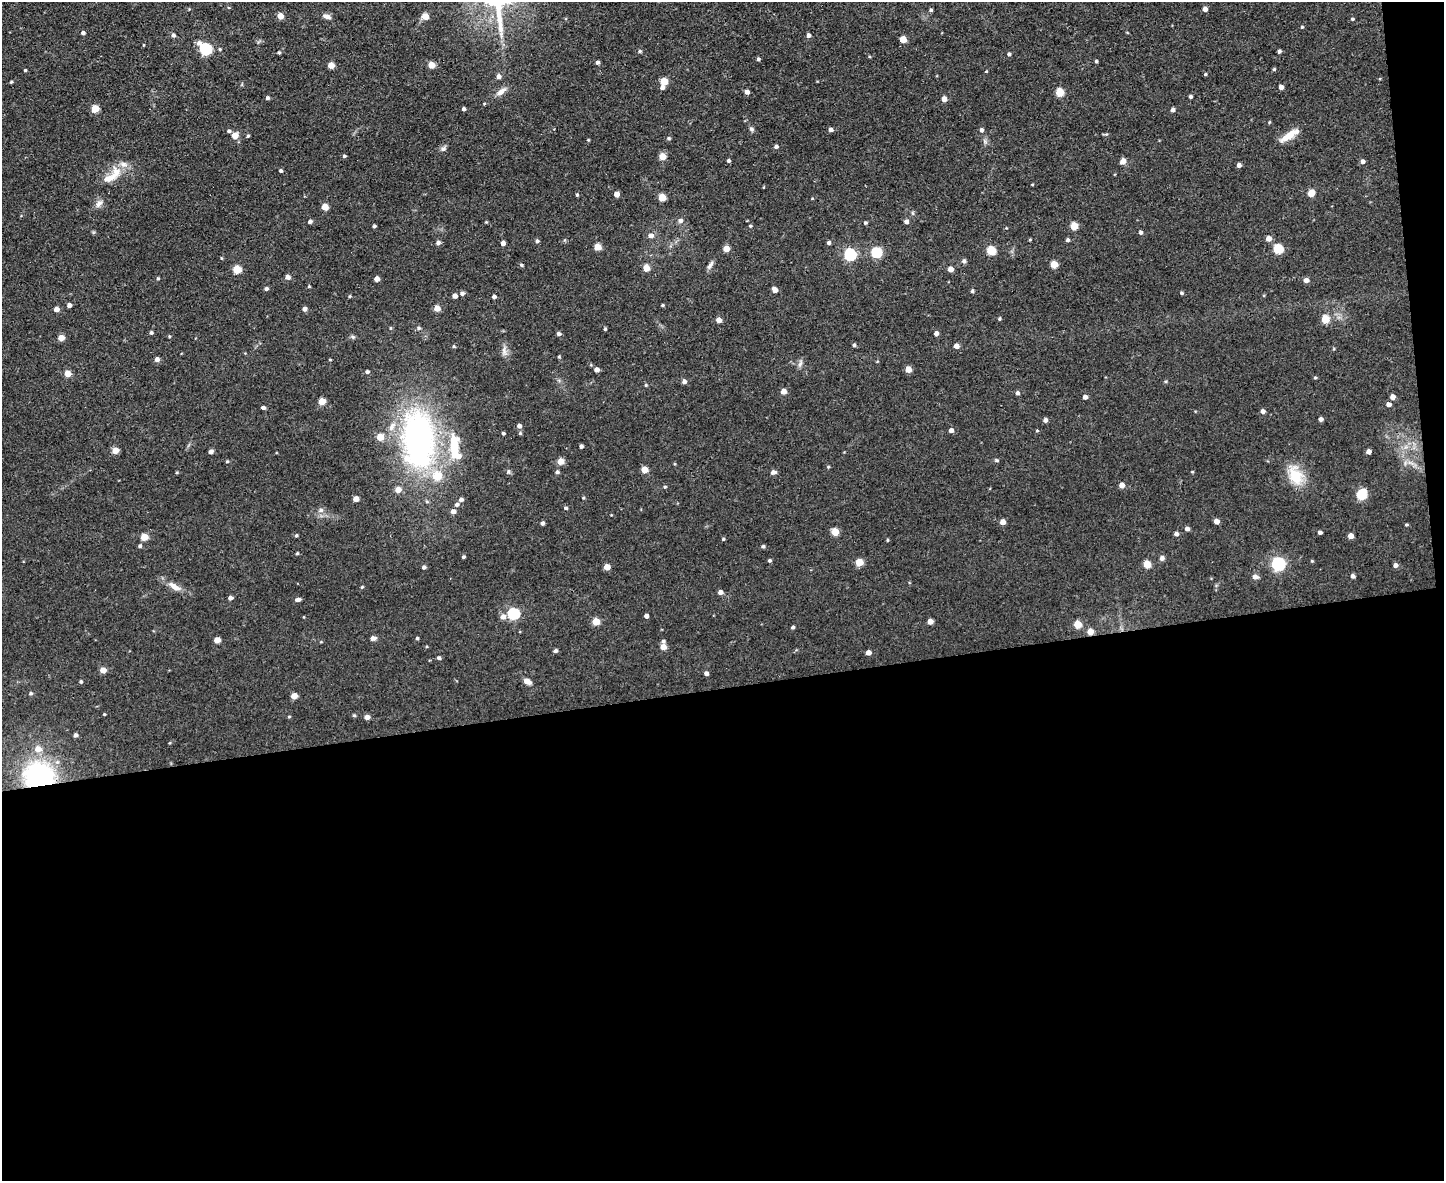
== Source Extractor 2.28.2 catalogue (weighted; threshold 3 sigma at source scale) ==
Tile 12 of 3 x 4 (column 3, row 4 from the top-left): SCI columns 3122-4563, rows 1-1179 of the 4693 x 4717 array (HDU 1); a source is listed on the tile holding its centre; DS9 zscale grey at full resolution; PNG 1446 x 1183 px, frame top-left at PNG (2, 2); no overlay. Shown black and unused: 43% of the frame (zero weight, under 2 of 3 exposures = <1% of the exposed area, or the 3 px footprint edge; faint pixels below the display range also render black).
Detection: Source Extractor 2.28.2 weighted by HDU 2 'WHT'; one run over the whole footprint, this tile lists its part. Background 0.0555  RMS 0.0087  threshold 0.039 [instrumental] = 3 sigma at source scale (4.5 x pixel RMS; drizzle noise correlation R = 1.50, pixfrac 1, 0.05/0.05 arcsec/px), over >= 5 px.
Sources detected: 251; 4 inside a brighter listed object's ellipse — not listed separately; the other 247 listed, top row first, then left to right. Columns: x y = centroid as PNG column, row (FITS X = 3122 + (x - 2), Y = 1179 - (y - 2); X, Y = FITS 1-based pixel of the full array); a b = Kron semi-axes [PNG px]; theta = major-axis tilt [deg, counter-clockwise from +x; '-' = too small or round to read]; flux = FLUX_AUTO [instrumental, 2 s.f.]
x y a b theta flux
1205 9 4 4 - 4.6
931 10 4 4 - 1.6
280 16 5 5 - 9.8
327 16 9 6 -14 4.1
425 16 6 5 - 9.3
1352 19 4 3 - 1.1
1302 27 4 4 - 0.89
83 33 5 4 - 2
173 35 5 5 - 2.1
808 35 4 4 - 2.9
903 39 5 5 - 13
205 49 7 5 -43 91
640 51 5 4 - 1.3
1279 51 4 3 - 1.9
279 52 4 4 - 1.2
1009 54 4 4 - 1.5
758 59 4 4 - 1.5
1096 61 4 4 - 1.2
597 62 4 4 - 2.2
331 65 5 4 - 11
431 65 5 4 - 14
1274 69 4 4 - 1.1
25 70 3 3 - 0.89
986 71 3 3 - 0.72
1205 74 4 3 - 1
498 76 6 5 - 3
664 81 5 5 - 18
11 82 3 3 - 0.88
1281 87 4 4 - 4.4
662 88 5 5 - 2.6
501 92 14 7 38 5.5
747 92 4 4 - 3.7
1060 92 5 5 - 25
1190 96 4 4 - 1.9
267 98 4 4 - 1.7
944 99 5 4 - 5.2
95 109 5 5 - 20
464 109 4 4 - 1.9
1173 110 5 4 - 2.6
1269 122 5 3 - 0.76
752 129 7 5 -17 1.8
831 129 5 4 - 2.8
981 130 5 4 - 2.3
229 131 5 4 - 1.7
1106 134 6 5 - 1.2
235 135 5 5 - 11
1289 135 27 7 32 12
248 136 4 3 - 1.1
669 138 6 4 -22 1.1
588 140 4 3 - 0.74
776 146 5 4 - 2.3
443 149 8 6 26 2.4
344 156 4 4 - 1.3
662 157 5 5 - 14
728 160 4 4 - 1.6
1123 161 5 5 - 7.5
1363 161 5 5 - 2.8
124 164 11 8 -15 5.2
1239 165 4 4 - 3.4
281 171 4 4 - 1.5
109 178 22 8 22 11
1311 193 5 5 - 14
616 194 4 4 - 6.8
577 195 4 4 - 0.98
662 197 5 5 - 18
99 203 12 7 49 4.1
325 207 5 4 - 13
680 220 6 6 - 2.5
310 222 5 4 - 2.3
486 222 4 4 - 0.73
906 222 5 4 - 2.7
865 223 4 4 - 1.3
374 226 4 3 - 1.3
750 226 4 3 - 1
1074 226 5 5 - 20
1140 232 4 4 - 2
651 235 6 5 - 3.6
1269 238 5 4 - 5.9
1030 240 4 3 - 0.79
1068 240 4 4 - 1.7
537 241 5 4 - 1.7
438 243 6 6 - 1.9
503 243 4 4 - 3.6
829 243 4 4 - 2.1
597 247 5 5 - 14
726 249 5 4 - 9.9
1278 249 5 5 - 42
991 251 5 5 - 35
876 252 5 5 - 57
850 254 6 6 - 100
964 261 6 5 - 2.1
1054 264 5 5 - 17
521 265 5 4 - 1.2
710 265 13 5 58 2.9
646 268 4 4 - 12
237 269 5 5 - 27
950 269 4 4 - 6.9
287 277 5 4 - 4.4
158 278 3 3 - 1
377 279 4 4 - 5.4
1306 280 5 5 - 4.1
309 286 4 3 - 0.86
266 289 4 4 - 2.1
774 290 5 4 - 5.4
972 291 4 4 - 1.4
462 293 5 5 - 2.4
1181 293 4 4 - 1.3
350 296 4 3 - 0.92
455 296 4 4 - 4.6
494 296 4 4 - 1.9
69 305 4 4 - 2.9
662 305 4 3 - 1.1
437 308 5 5 - 8.9
56 309 5 4 - 4.9
305 309 5 4 - 3.1
999 319 4 4 - 1.2
1325 319 5 5 - 22
719 320 5 4 - 5.9
390 328 5 3 - 0.79
419 328 5 5 - 1.4
605 329 4 4 - 1.1
151 333 4 4 - 1.5
936 333 4 4 - 3.2
559 334 4 4 - 2.4
169 336 4 3 - 0.74
353 337 6 4 -45 1.4
61 338 5 4 - 9.2
854 345 4 4 - 1.5
454 346 4 4 - 0.97
956 346 5 4 - 4.8
504 351 15 6 -81 4
559 357 4 4 - 0.96
157 359 5 4 - 3.8
330 360 4 3 - 0.64
800 364 8 4 53 2.1
908 369 4 4 - 11
597 370 4 4 - 4
367 372 5 4 - 1.7
67 373 5 5 - 11
1315 377 4 4 - 1
684 381 5 5 - 3.2
646 385 5 3 - 0.85
783 391 4 4 - 7.7
1017 393 5 4 - 2.2
1085 397 4 4 - 4
1392 397 5 5 - 4.5
322 401 5 5 - 15
1388 404 5 4 - 4.4
263 408 4 3 - 2.7
1263 411 4 4 - 2.9
1321 419 4 4 - 3.2
1045 420 4 4 - 3.1
519 426 5 5 - 2.9
951 430 4 4 - 3.8
1037 430 5 3 - 0.86
503 433 3 3 - 1.2
520 433 5 4 - 1.2
380 437 5 5 - 15
418 439 55 30 -86 270
454 446 34 12 -89 28
581 446 4 3 - 2
115 450 5 5 - 10
211 452 4 4 - 3.4
1368 452 4 4 - 4.4
996 460 6 4 -12 1.1
227 461 4 3 - 0.92
561 461 5 4 - 12
828 467 4 3 - 0.83
644 469 5 5 - 13
508 471 7 5 88 1.6
557 472 5 4 - 1.8
773 472 6 5 - 3
1192 472 5 3 - 0.72
1295 475 27 18 -67 21
1122 485 5 5 - 5.7
665 487 4 4 - 1
398 490 6 5 - 7.5
1361 494 6 5 - 50
583 498 4 4 - 0.8
356 499 5 4 - 7.5
461 499 5 4 - 2.8
457 504 6 5 - 2.2
566 508 5 4 - 1.3
321 510 7 6 - 3
453 511 5 5 - 4.3
1216 521 4 4 - 5.6
1003 522 5 4 - 6.3
542 523 4 4 - 2.1
1406 525 4 3 - 0.96
1187 529 5 4 - 2.9
835 532 5 5 - 18
1320 532 4 3 - 2.2
1176 534 5 4 - 2.5
296 535 4 3 - 1.1
1351 536 4 4 - 6.4
144 537 5 4 - 18
723 539 4 3 - 1.2
887 540 4 3 - 0.92
140 546 5 4 - 1.5
763 546 4 4 - 1.4
297 553 4 3 - 0.97
463 557 4 3 - 1.3
1162 558 6 6 - 2.6
770 560 4 4 - 1.5
1312 561 4 3 - 0.77
859 562 5 5 - 18
1147 564 5 5 - 19
1278 564 6 6 - 160
1395 565 5 4 - 3.6
424 567 4 4 - 2.1
607 567 5 4 - 9.4
1353 576 4 4 - 2.5
1255 577 6 5 - 3.9
175 587 18 7 -32 7.7
362 587 5 3 - 0.88
720 592 5 4 - 3.5
230 598 4 4 - 2.9
298 599 6 4 9 2.9
513 614 6 5 - 96
646 616 4 4 - 3.4
503 617 6 6 - 4.7
596 621 5 5 - 18
930 621 4 4 - 6.6
1078 624 5 5 - 18
793 627 4 3 - 1.6
1090 632 5 5 - 9.2
373 638 7 5 12 2.6
417 638 4 4 - 1.1
217 640 5 4 - 9.8
663 641 5 4 - 1.7
663 647 5 5 - 7.5
555 651 5 4 - 2
868 653 4 4 - 4.5
439 658 5 4 - 1.7
103 670 5 4 - 8.7
706 673 4 4 - 2.8
81 681 5 4 - 1.2
527 681 7 5 -26 5.7
31 693 5 4 - 1.4
294 696 5 4 - 8.5
104 714 3 3 - 0.75
354 715 5 4 - 1
289 717 5 3 - 0.76
367 717 5 4 - 4.8
76 735 4 4 - 2.3
38 749 7 7 - 8.1
39 776 25 21 -2 120
Overlapping masked pixels (flux is a lower limit): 2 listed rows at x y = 1090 632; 39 776